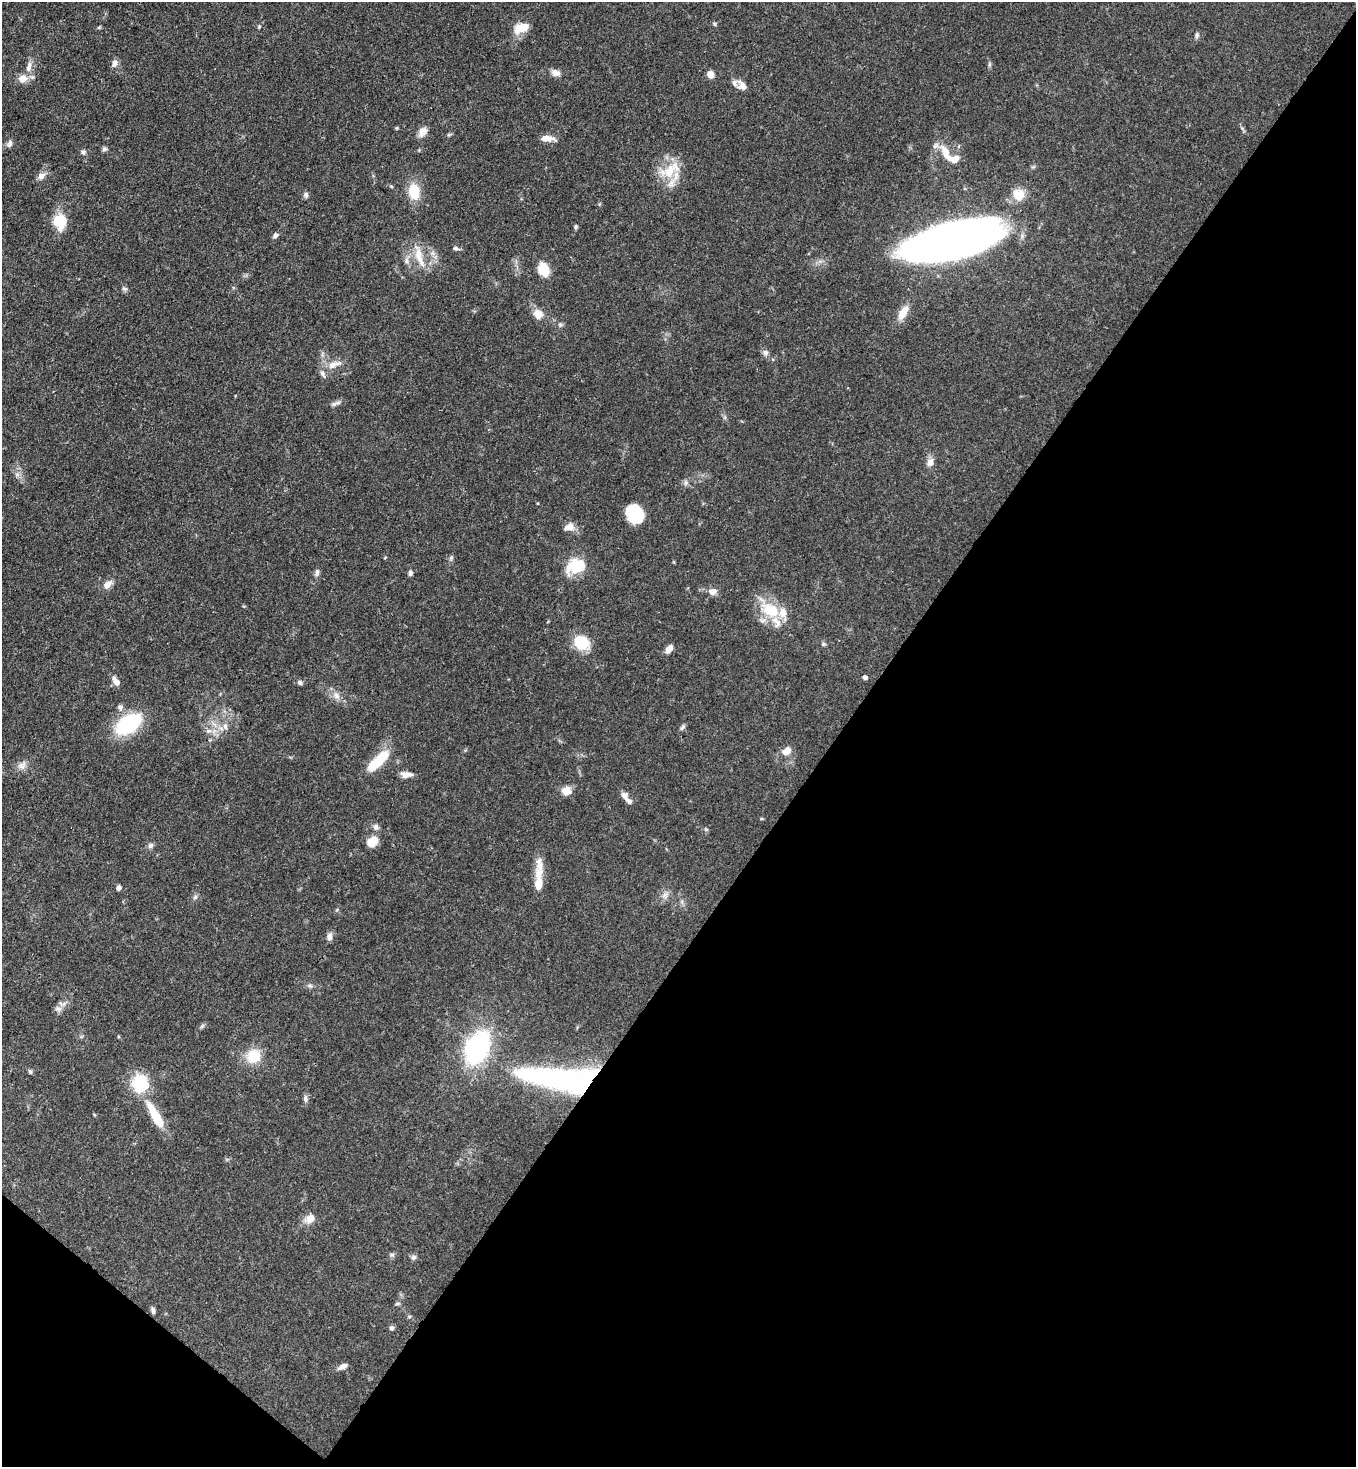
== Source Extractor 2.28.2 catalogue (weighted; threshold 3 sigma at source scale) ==
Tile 15 of 4 x 4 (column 3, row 4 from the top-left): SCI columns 3070-4423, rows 60-1524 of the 6000 x 5978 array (HDU 1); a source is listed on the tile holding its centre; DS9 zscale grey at full resolution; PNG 1358 x 1469 px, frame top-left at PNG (2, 2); no overlay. Shown black and unused: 40% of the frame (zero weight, under 3 of 4 exposures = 7% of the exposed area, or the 3 px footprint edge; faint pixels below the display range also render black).
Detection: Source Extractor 2.28.2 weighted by HDU 2 'WHT'; one run over the whole footprint, this tile lists its part. Background 0.0701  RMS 0.0036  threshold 0.016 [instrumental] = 3 sigma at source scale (4.5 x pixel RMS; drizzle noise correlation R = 1.50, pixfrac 1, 0.05/0.05 arcsec/px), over >= 5 px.
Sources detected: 103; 1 inside a brighter object's white glare — not listed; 7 inside a brighter listed object's ellipse — not listed separately; the other 95 listed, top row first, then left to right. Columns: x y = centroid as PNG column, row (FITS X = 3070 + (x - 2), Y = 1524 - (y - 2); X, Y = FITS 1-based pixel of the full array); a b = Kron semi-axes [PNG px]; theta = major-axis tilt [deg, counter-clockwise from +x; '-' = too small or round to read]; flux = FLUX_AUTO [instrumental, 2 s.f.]
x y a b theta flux
714 24 6 4 -24 0.55
99 27 6 4 1 0.43
259 27 5 5 - 0.41
522 28 14 8 17 7.1
1197 35 7 5 72 0.85
115 63 9 7 65 1.7
29 67 17 7 79 2.7
555 73 12 8 -18 2
710 74 7 6 - 2.8
23 78 15 11 3 3.2
742 86 14 8 -48 2.6
396 128 5 4 - 0.4
423 132 13 9 56 2.7
547 139 16 6 -7 3.3
9 144 11 7 65 1.3
104 149 7 5 3 0.82
83 152 7 7 - 0.93
951 157 34 12 -38 8
1033 167 6 4 18 0.51
669 171 26 17 28 10
41 176 10 8 37 2
391 186 5 4 - 0.4
414 191 19 13 -85 8.2
306 195 8 6 -74 0.96
1018 195 16 15 - 5.6
59 222 17 17 - 7.7
576 227 5 5 - 0.61
275 235 7 5 38 1.2
950 242 69 24 13 440
455 248 8 5 -15 0.86
419 256 35 9 -73 5.9
407 261 9 7 -69 1.4
544 269 14 10 -68 7.5
124 289 8 4 -9 0.63
903 312 18 9 60 4.8
538 314 12 10 -65 3.7
560 325 6 5 - 0.64
765 353 9 7 -73 1.2
334 364 23 9 21 3.7
335 403 16 4 22 1.2
930 462 12 8 66 2.2
686 483 8 6 90 0.98
634 509 18 15 -25 7.7
569 527 14 9 16 2.7
385 557 5 3 - 0.28
577 567 8 7 - 31
317 572 10 6 74 1.1
410 573 7 5 72 0.92
107 585 11 8 50 2.5
712 592 9 8 - 2.4
770 610 33 19 -26 13
581 642 17 13 -30 11
824 644 6 5 - 0.56
669 649 10 6 52 2.4
865 677 4 4 - 1.4
116 681 12 6 -59 2.3
300 683 7 5 -29 0.82
336 695 11 8 -56 2.3
120 707 9 7 -78 1.4
128 724 22 13 34 35
225 726 10 6 -80 1.4
682 727 9 5 53 0.82
209 731 8 5 43 1
786 751 13 9 31 2.9
378 761 34 11 45 10
22 766 13 10 29 2.3
406 774 13 7 -1 2.4
566 791 13 10 -4 3.1
624 795 10 8 -56 1.8
376 827 8 7 - 1.2
706 829 6 4 -18 0.47
372 841 14 10 35 4.4
150 846 8 7 - 1.1
539 873 26 13 81 6
118 888 6 5 - 0.91
665 895 10 6 -70 1.5
195 897 7 5 46 0.81
329 937 9 6 84 1.8
310 986 8 5 5 0.84
58 1009 10 7 -30 1.4
202 1026 8 4 45 0.65
477 1048 13 9 65 140
253 1056 15 14 - 9.6
30 1072 6 5 - 0.62
563 1079 93 23 -6 100
140 1084 13 12 - 23
305 1099 10 6 -85 1.1
155 1115 34 9 -61 12
310 1218 13 10 30 3.4
392 1255 8 6 1 0.77
413 1257 7 7 - 0.95
397 1303 7 3 9 0.53
153 1310 9 5 -78 0.97
392 1328 5 5 - 1
343 1366 12 6 28 1.7
Overlapping masked pixels (flux is a lower limit): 1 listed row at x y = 563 1079